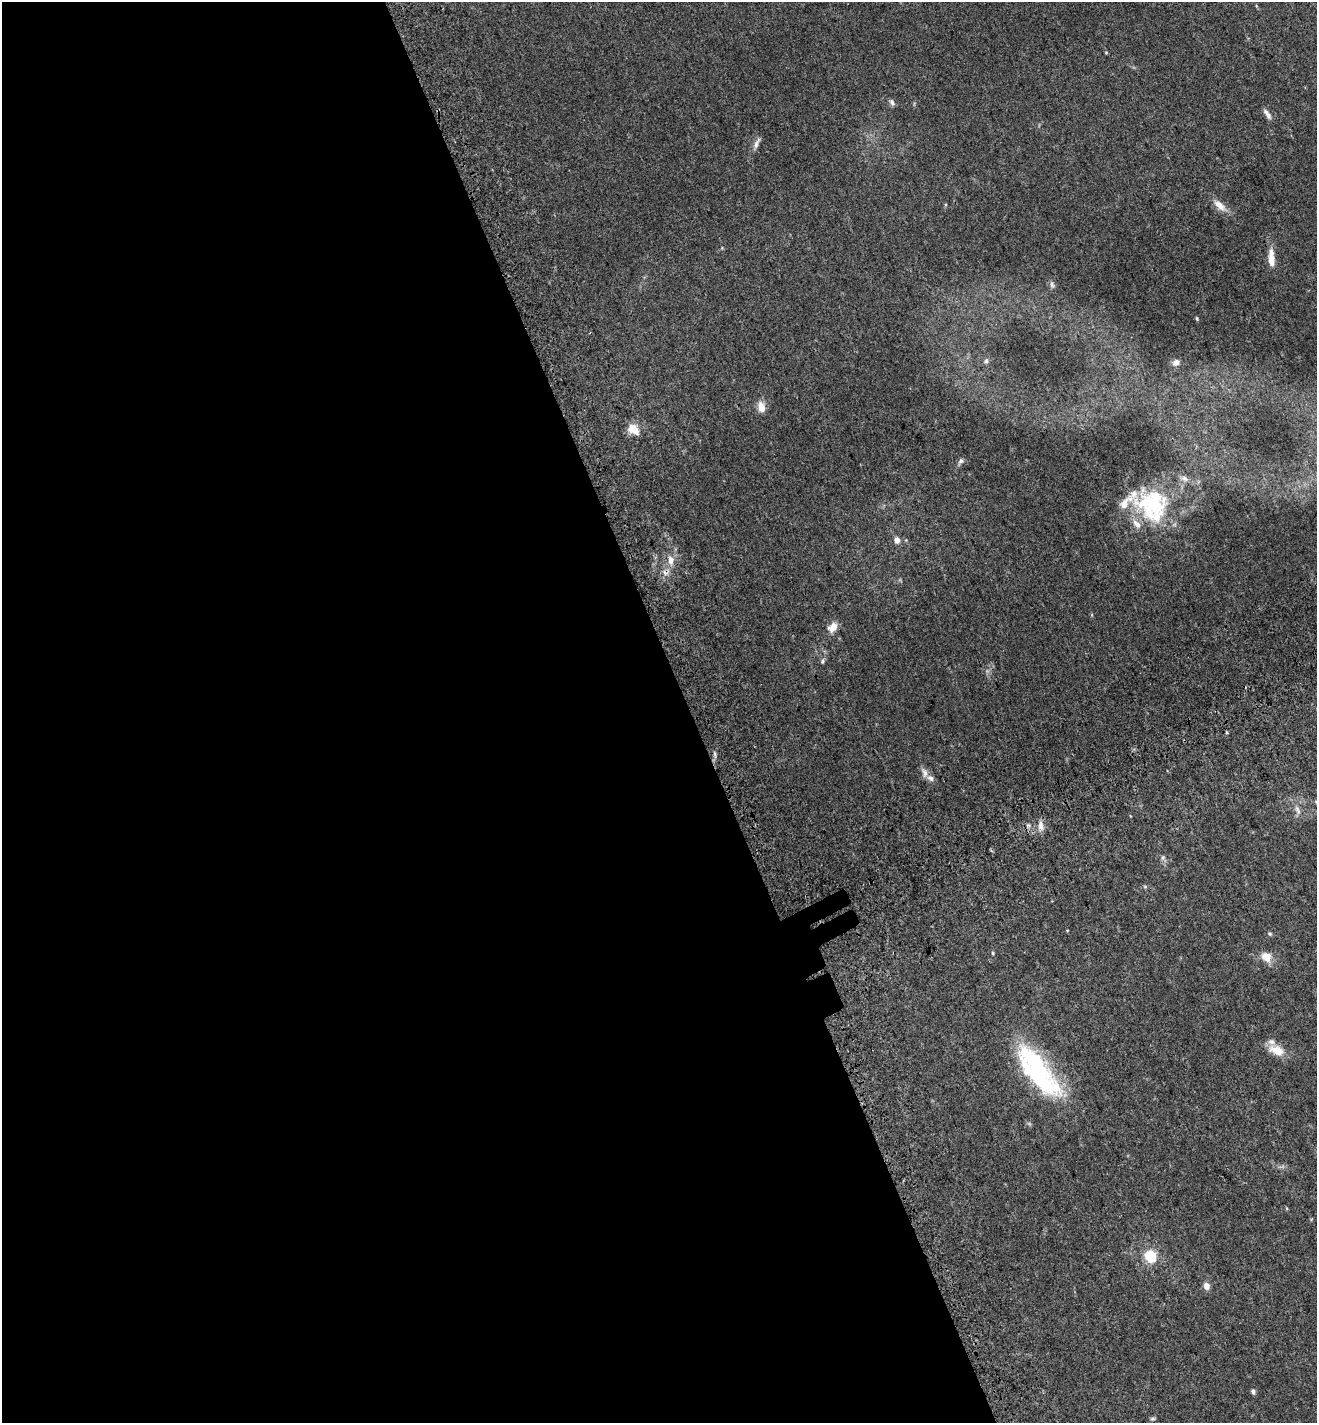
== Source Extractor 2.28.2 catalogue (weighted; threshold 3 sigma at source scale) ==
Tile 9 of 4 x 4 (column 1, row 3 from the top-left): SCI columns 267-1581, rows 1512-2932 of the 5737 x 5870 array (HDU 1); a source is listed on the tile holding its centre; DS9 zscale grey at full resolution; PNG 1319 x 1425 px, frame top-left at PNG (2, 2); no overlay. Shown black and unused: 53% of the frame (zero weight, under 3 of 5 exposures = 6% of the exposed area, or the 3 px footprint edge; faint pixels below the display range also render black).
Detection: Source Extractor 2.28.2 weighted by HDU 2 'WHT'; one run over the whole footprint, this tile lists its part. Background 0.0302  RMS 0.0027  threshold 0.0122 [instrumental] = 3 sigma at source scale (4.5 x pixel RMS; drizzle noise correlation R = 1.50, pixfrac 1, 0.0396/0.0396 arcsec/px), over >= 5 px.
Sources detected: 43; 1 inside a brighter object's white glare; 1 cosmic-ray / hot-pixel residue — not listed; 7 inside a brighter listed object's ellipse — not listed separately; the other 34 listed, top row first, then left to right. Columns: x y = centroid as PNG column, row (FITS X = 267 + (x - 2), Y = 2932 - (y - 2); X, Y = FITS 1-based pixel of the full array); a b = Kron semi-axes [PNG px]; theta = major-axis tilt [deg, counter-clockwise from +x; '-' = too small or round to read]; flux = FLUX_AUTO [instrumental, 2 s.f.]
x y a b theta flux
1106 52 5 3 - 0.2
892 102 9 6 -65 0.71
1267 114 14 5 -56 1.2
757 143 17 5 67 1.2
1220 205 20 9 -40 2.7
1271 260 19 8 -82 2.9
1052 285 8 6 -74 0.68
1197 318 5 3 - 0.3
986 361 7 5 75 0.59
1176 362 10 8 35 1.3
761 407 14 10 -78 2.3
633 429 15 11 -42 3.4
960 461 10 6 58 0.7
1184 478 12 7 -22 1.3
1150 505 47 35 -12 24
897 540 6 5 - 1.6
671 560 13 8 -84 2.2
832 627 13 9 52 2.4
822 661 7 6 - 0.54
715 754 9 3 -77 0.54
925 772 14 7 -68 1.4
1297 810 16 6 -69 1.4
1041 826 12 7 -84 1.5
1163 858 7 5 61 0.54
1145 887 5 5 - 0.36
1270 934 5 5 - 0.35
993 953 4 4 - 0.26
1266 957 13 10 -36 3.1
1277 1050 22 11 -20 4.1
1036 1067 70 26 -49 30
1150 1256 11 10 - 7.6
1206 1286 9 7 -73 1.5
1253 1391 6 4 -67 0.75
1152 1419 7 5 6 0.45